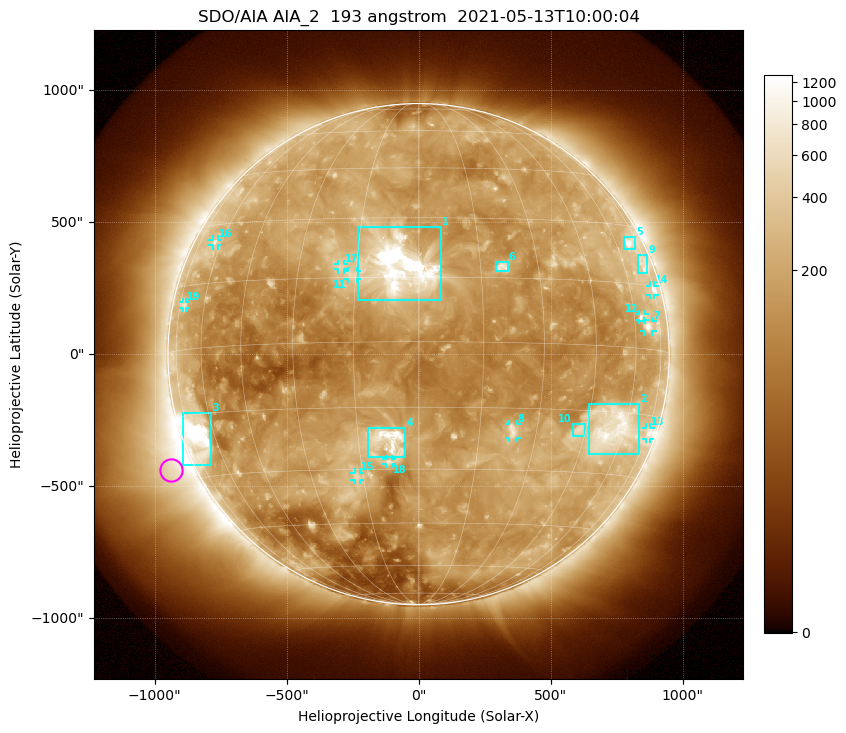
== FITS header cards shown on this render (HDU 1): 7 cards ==
TELESCOP= 'SDO/AIA '           / For AIA: SDO/AIA
INSTRUME= 'AIA_2   '           / For AIA: AIA_ATA1, AIA_ATA2, AIA_ATA3 or AIA_AT
WAVELNTH=                  193 / [angstrom] Wavelength
WAVEUNIT= 'angstrom'           / Wavelength unit: angstrom
DATE-OBS= '2021-05-13T10:00:04.843' / [ISO] Date when observation started; ISO 8
CTYPE1  = 'HPLN-TAN'           / CTYPE1: HPLN
CTYPE2  = 'HPLT-TAN'           / CTYPE2: HPLT

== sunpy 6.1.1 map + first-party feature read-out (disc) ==
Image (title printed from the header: SDO/AIA AIA_2  193 angstrom  2021-05-13T10:00:04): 1024 x 1024 px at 2.4 arcsec/px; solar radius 950 arcsec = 396 px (full disc in frame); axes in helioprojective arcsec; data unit not stated in the header (colour bar unlabelled)
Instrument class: DISC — disc imager (sunpy class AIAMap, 193 A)
Bright regions (active regions / flare kernels): reference = the median radial profile (limb darkening/brightening removed); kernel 9 px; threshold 5 sigma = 308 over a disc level ~143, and >= 1.15x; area >= 12 px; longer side >= 9 px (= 22 arcsec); searched inside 0.97 R_sun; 19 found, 19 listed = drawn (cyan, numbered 1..; 11 of them under ~33 arcsec drawn as corner ticks so the feature stays visible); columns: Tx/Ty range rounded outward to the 5 arcsec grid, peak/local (2 s.f.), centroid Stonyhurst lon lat
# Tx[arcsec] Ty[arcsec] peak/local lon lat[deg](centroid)
1 -230..85 205..480 17 -4 +17
2 645..835 -380..-190 7.7 +54 -19
3 -895..-785 -420..-220 13 -69 -20
4 -195..-50 -390..-280 10 -7 -23
5 775..820 395..445 5.9 +68 +25
6 290..340 315..350 5.2 +20 +18
7 855..885 85..125 5 +67 +5
8 340..375 -320..-265 4.7 +24 -20
9 830..870 305..375 3.2 +72 +20
10 580..630 -310..-265 3.9 +43 -20
11 -270..-230 285..315 3.4 -16 +16
12 835..860 130..150 3.6 +64 +7
13 860..880 -325..-275 3.4 +75 -19
14 875..895 225..260 3.9 +73 +14
15 -245..-220 -475..-445 3.6 -17 -32
16 -780..-760 410..435 3 -63 +25
17 -305..-280 320..340 3.3 -19 +18
18 -125..-100 -415..-395 3.6 -8 -28
19 -895..-880 175..200 2.6 -72 +10
Off-limb structures (1.02-1.3 R_sun): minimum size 162 px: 6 found; the strongest spans PA ~90..145 deg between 1.02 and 1.3 R_sun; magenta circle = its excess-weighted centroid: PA ~115 deg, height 1.09 R_sun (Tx ~-940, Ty ~-440 arcsec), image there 4.5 x the reference